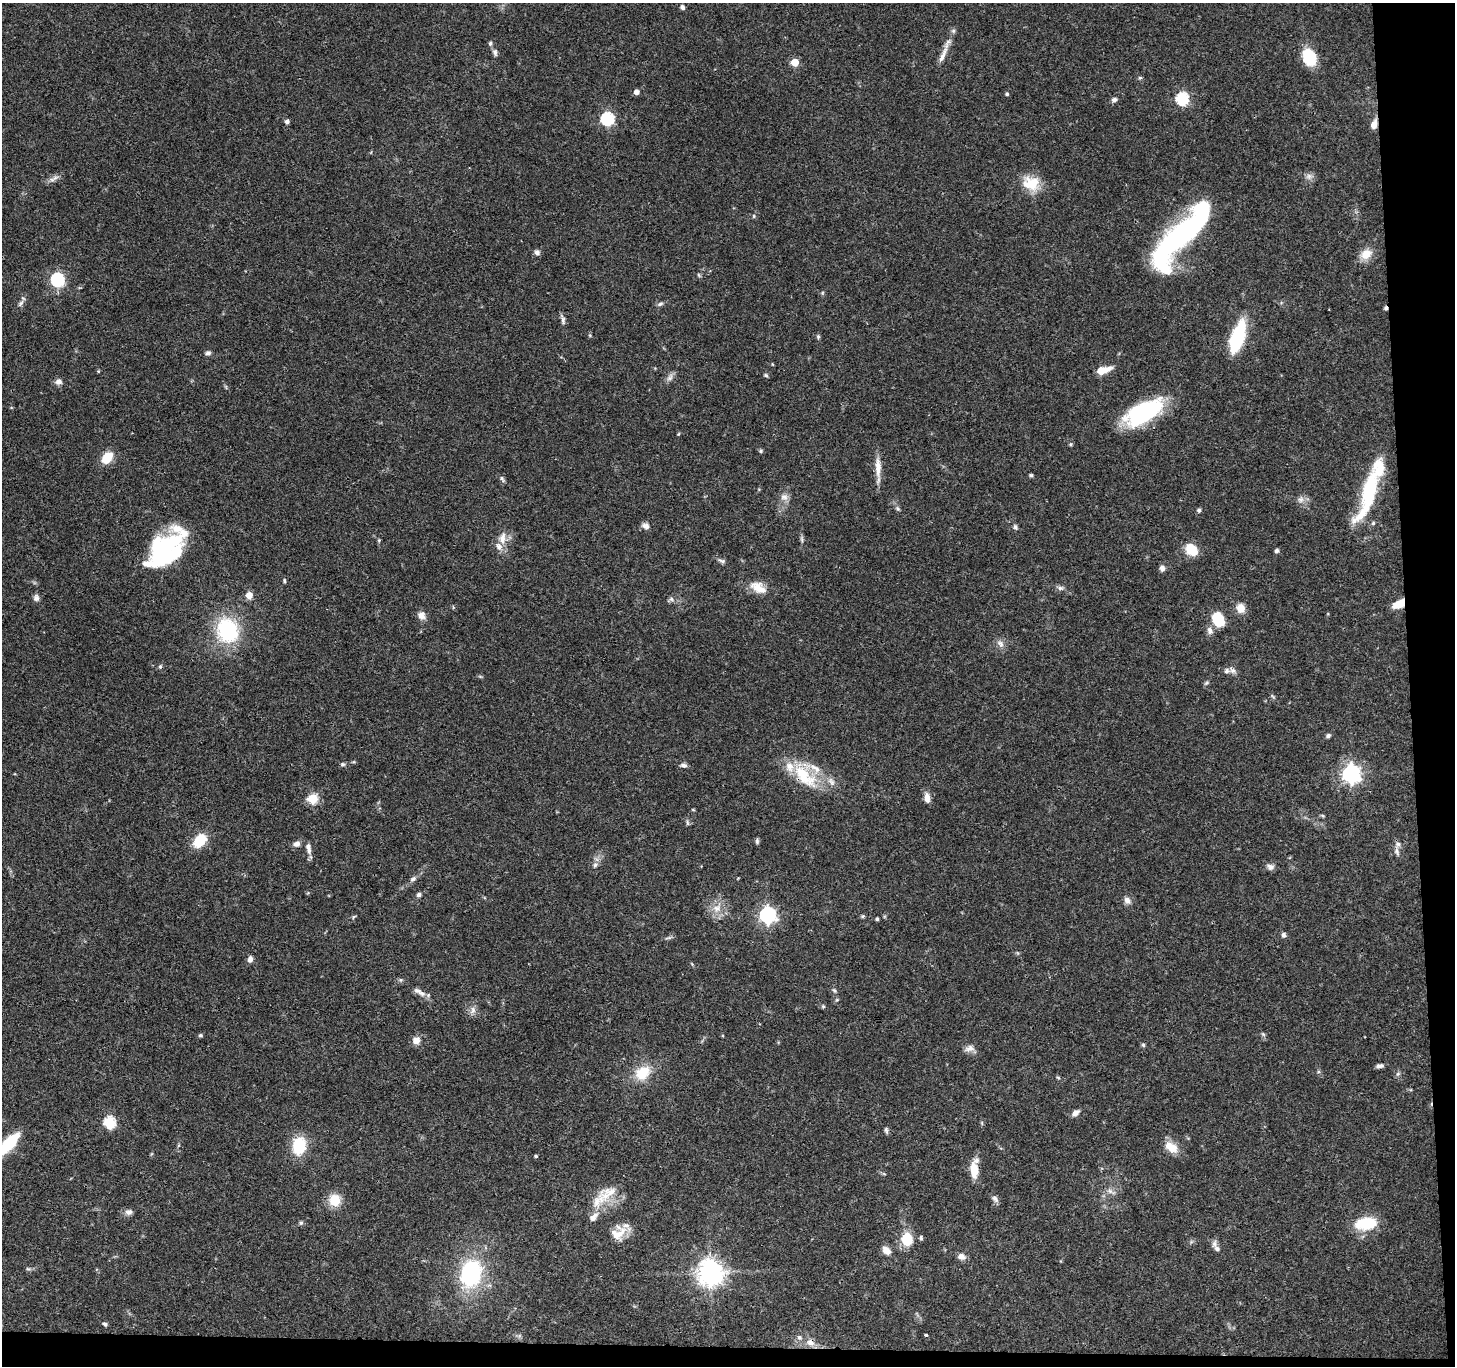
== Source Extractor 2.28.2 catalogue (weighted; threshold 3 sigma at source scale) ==
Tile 9 of 3 x 3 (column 3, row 3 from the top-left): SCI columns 2908-4360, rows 121-1484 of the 4360 x 4336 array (HDU 1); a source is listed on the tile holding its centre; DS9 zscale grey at full resolution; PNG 1457 x 1368 px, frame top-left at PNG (2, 3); no overlay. Shown black and unused: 5% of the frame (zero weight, under 3 of 4 exposures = <1% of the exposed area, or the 3 px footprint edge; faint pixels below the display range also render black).
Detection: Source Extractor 2.28.2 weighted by HDU 2 'WHT'; one run over the whole footprint, this tile lists its part. Background 0.0438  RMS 0.0028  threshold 0.0126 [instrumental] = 3 sigma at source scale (4.5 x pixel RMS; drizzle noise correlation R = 1.50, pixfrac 1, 0.05/0.05 arcsec/px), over >= 5 px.
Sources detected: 162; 1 inside a brighter object's white glare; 1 cosmic-ray / hot-pixel residue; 1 long thin detection or spike segment (spike, bleed or trail) — not listed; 13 inside a brighter listed object's ellipse — not listed separately; the other 146 listed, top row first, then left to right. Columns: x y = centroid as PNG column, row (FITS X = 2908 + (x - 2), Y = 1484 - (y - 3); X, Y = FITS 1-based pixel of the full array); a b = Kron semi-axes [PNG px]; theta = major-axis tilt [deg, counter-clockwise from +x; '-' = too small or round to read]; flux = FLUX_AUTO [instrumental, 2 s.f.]
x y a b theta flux
682 7 5 4 - 0.81
490 43 7 5 -79 0.54
495 52 10 6 -79 0.92
943 55 37 6 68 3.1
1309 57 14 10 -65 14
795 62 5 5 - 8.1
1140 78 6 4 0 0.4
636 92 5 5 - 1.6
1007 94 4 4 - 0.49
1182 99 6 6 - 34
1114 100 7 5 15 0.92
607 119 6 6 - 41
287 122 5 4 - 0.93
1374 125 10 6 75 2.4
1309 176 10 8 25 1.2
55 178 12 6 29 1.2
1031 183 22 17 -24 7.1
754 216 5 5 - 0.39
1181 235 67 17 47 100
537 252 7 6 - 0.87
1366 254 17 12 33 3.4
699 275 7 3 -54 0.35
57 280 6 6 - 47
21 303 11 6 56 0.93
660 304 8 5 12 0.69
563 319 16 5 -77 0.98
818 336 6 4 -70 0.45
1237 337 30 11 72 22
208 353 8 6 4 0.72
772 364 5 3 - 0.22
1102 370 10 5 15 8.2
98 371 5 4 - 0.27
766 375 6 4 -44 0.42
670 377 12 7 62 1.2
58 382 9 8 - 1.2
1144 412 39 17 29 31
678 434 5 3 - 0.26
1070 444 5 4 - 0.37
761 451 6 4 22 0.43
107 457 14 10 52 5.1
878 467 29 7 -88 3.5
1031 475 5 4 - 0.44
502 479 9 5 -58 0.63
1369 492 58 13 72 27
784 497 11 10 - 1.8
1301 499 10 8 65 1.3
898 509 8 4 -45 0.57
1199 510 6 5 - 0.57
1373 523 5 5 - 0.47
645 526 10 8 -33 1.3
1015 527 7 5 -70 0.64
502 538 19 10 85 3.1
802 539 11 4 -85 0.67
379 540 5 4 - 0.35
1191 550 14 10 -43 5.9
164 551 41 22 53 41
1276 551 5 4 - 0.75
721 561 12 5 -23 0.8
1162 568 8 6 -78 1
284 581 6 4 -85 0.41
758 587 23 13 -28 4.3
1060 588 9 5 -14 0.88
249 595 8 7 - 2.2
36 598 9 7 -86 1
671 599 8 6 -27 0.74
1399 604 13 7 30 5
1241 608 11 10 - 2.9
421 616 11 8 -46 1.9
1218 619 12 9 -72 12
227 630 23 20 -75 25
1210 631 10 8 -67 1.4
1000 644 11 7 -49 1.4
160 667 6 4 63 0.5
1232 670 11 6 -48 1.1
1206 683 8 4 36 0.47
1328 736 6 5 - 0.68
343 764 6 5 - 0.51
683 765 9 6 -10 0.85
1351 773 7 7 - 130
804 776 42 20 -47 13
927 798 13 7 -85 1.9
313 799 5 5 - 18
1323 816 5 4 - 0.33
687 823 8 4 -81 0.5
200 840 15 10 50 8.1
757 841 7 5 -90 0.55
296 844 9 7 22 1.3
308 848 15 6 -81 1.6
1397 851 12 6 -80 1.1
595 865 8 6 76 0.87
1270 867 11 8 -21 1.1
413 879 9 6 28 0.82
419 895 6 5 - 0.64
1127 900 10 7 -49 1.4
717 908 11 10 - 2.8
767 915 7 7 - 91
862 916 6 4 21 0.4
353 917 6 4 33 0.37
877 919 4 3 - 0.4
1284 935 7 6 - 0.69
668 938 11 4 9 0.6
250 959 7 5 81 1.2
692 964 5 4 - 0.29
401 980 6 5 - 0.5
834 991 8 5 -49 0.58
421 993 13 8 -38 1.6
823 1006 6 4 -67 0.39
473 1010 11 7 78 1.4
1263 1034 7 4 -45 0.44
200 1035 6 4 1 0.41
416 1040 9 8 - 2.1
1143 1045 6 5 - 0.42
969 1048 14 8 17 1.5
1380 1066 9 5 10 0.95
643 1073 21 15 39 7.8
1058 1078 5 4 - 0.33
1075 1113 10 6 41 1.4
109 1122 6 6 - 28
982 1123 6 4 -72 0.34
886 1130 9 4 -74 0.59
8 1144 20 7 48 19
299 1146 20 15 83 9.8
1171 1147 17 10 -36 4.3
536 1156 4 3 - 0.45
974 1169 18 9 -85 5
884 1174 6 3 -19 0.33
1110 1191 13 6 -23 1.3
995 1199 11 7 -43 0.99
335 1200 12 12 - 6.1
597 1202 27 15 58 5.9
129 1212 10 8 5 1.2
301 1223 6 5 - 0.51
1366 1223 24 13 7 11
618 1233 21 16 48 4.6
921 1238 5 4 - 0.54
907 1239 14 11 -84 7.1
1214 1244 10 7 -90 1.1
887 1251 11 7 -44 2.4
961 1257 10 8 -15 1.5
28 1269 6 4 -2 0.47
710 1273 9 8 - 280
471 1274 26 19 76 31
105 1324 7 4 -35 0.62
926 1335 3 3 - 0.6
799 1337 6 6 - 0.78
810 1343 11 9 -39 2.2
Overlapping masked pixels (flux is a lower limit): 5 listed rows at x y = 1374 125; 164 551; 1399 604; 804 776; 810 1343
Isophote crosses this tile's border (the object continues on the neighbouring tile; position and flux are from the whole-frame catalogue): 1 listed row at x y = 8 1144